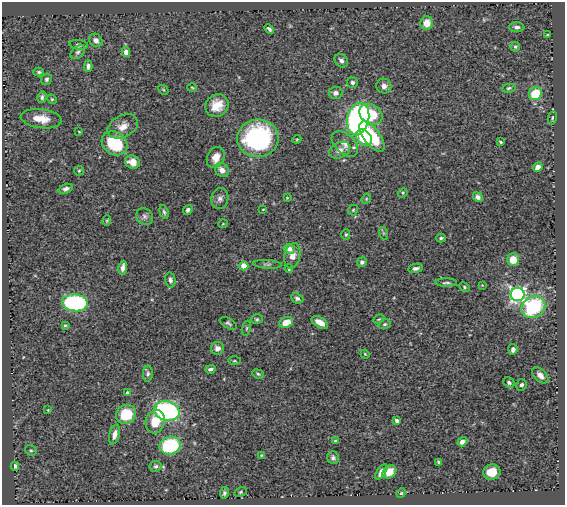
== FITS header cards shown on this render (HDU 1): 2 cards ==
NAXIS1  =                  563
NAXIS2  =                  503

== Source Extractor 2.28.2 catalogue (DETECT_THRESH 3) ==
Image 563 x 503 px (HDU 1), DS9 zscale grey, 1 PNG px = 1 image px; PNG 567 x 507 px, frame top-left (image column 1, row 503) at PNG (2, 2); each listed source drawn as its Kron ellipse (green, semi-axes under 4 px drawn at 4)
Background 0.573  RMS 0.02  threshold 0.0599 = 3 sigma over >= 5 px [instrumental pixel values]
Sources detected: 115; all 115 listed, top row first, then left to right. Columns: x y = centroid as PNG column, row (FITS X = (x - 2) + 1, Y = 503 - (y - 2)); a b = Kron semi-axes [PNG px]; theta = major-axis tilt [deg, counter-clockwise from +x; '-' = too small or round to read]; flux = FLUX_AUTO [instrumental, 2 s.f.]
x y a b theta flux
427 23 6 6 - 16
517 27 7 5 -3 3.8
269 29 5 3 - 2.9
547 35 3 2 - 1.4
96 40 7 6 - 5.6
79 45 9 4 -6 3
515 47 5 4 - 2.2
78 52 8 5 43 3.3
126 52 5 4 - 5.8
341 61 7 6 - 4.6
88 66 5 4 - 3.6
39 72 5 4 - 2.1
46 79 6 5 - 3.1
352 83 5 5 - 2.7
384 86 7 7 - 6.9
192 87 4 3 - 1.2
509 88 7 4 12 2.4
163 90 5 3 - 1.3
336 93 7 6 - 5.3
535 94 7 6 - 40
42 97 6 4 75 2.9
52 99 5 4 - 1.7
217 105 12 11 - 21
371 114 12 9 -32 37
552 118 7 4 80 2.1
41 119 20 9 -7 20
358 119 16 11 76 420
123 126 16 11 28 13
79 132 3 2 - 0.95
372 137 18 8 -53 59
258 138 20 19 - 180
364 138 9 7 -47 39
297 139 4 3 - 1.3
501 142 3 2 - 1.6
114 143 13 11 -37 70
345 144 16 9 -44 10
340 150 11 7 25 7.3
216 157 11 8 62 14
132 162 8 6 -18 13
538 167 5 4 - 9.5
222 170 8 6 -47 8.6
79 171 5 5 - 1.7
66 189 7 4 19 4.4
403 193 5 4 - 1.6
478 197 5 4 - 5.1
220 198 10 8 79 6.1
287 198 4 3 - 1.1
366 199 5 4 - 1.8
263 209 4 2 - 0.93
188 210 5 4 - 4.1
353 210 5 5 - 1.8
164 212 7 4 -73 2.7
144 217 9 8 - 4.5
107 220 5 3 - 1.4
223 224 5 3 - 1
383 233 6 4 -72 1.8
346 235 5 4 - 1.9
441 238 4 3 - 2.1
289 249 5 5 - 7.5
292 256 13 8 78 10
513 259 6 6 - 21
362 262 5 4 - 3.3
267 264 14 3 -4 2.9
244 266 4 4 - 24
123 268 7 4 80 6.3
416 268 8 4 9 4.1
289 269 4 3 - 1.6
170 280 7 5 -77 4.2
446 283 11 3 0 3
482 285 3 3 - 0.88
464 287 6 4 -30 2
518 294 7 6 - 390
297 298 6 5 - 3.5
75 303 13 8 -5 190
533 307 12 10 33 110
257 319 6 5 - 2.1
379 319 6 3 27 1.6
286 322 7 5 24 20
320 322 9 5 -30 12
228 323 9 5 -29 2.7
385 324 6 4 17 2.4
65 325 4 3 - 1.4
246 328 8 4 81 1.6
217 348 6 6 - 6.4
513 349 5 4 - 4.2
365 354 5 4 - 1.5
234 361 6 3 0 1.6
211 369 5 3 - 3.1
148 374 8 5 88 3
258 374 6 4 -22 2
540 375 10 6 -44 7.5
509 382 6 5 - 3.4
522 385 6 5 - 3.4
128 393 4 4 - 5.8
48 410 3 3 - 0.95
167 411 13 9 -13 220
126 414 10 9 - 44
397 421 4 3 - 4.4
155 422 12 9 76 30
114 434 10 5 75 7.4
335 440 4 3 - 1.3
462 442 5 4 - 6.5
170 445 11 9 15 94
31 450 6 5 - 2
261 455 3 3 - 1.2
333 458 6 6 - 3.4
438 462 4 3 - 1.9
15 466 4 4 - 4
156 466 6 5 - 3
381 472 9 4 55 7.3
389 472 7 5 42 14
492 472 9 7 12 17
240 492 6 4 28 2
224 493 6 4 80 3.2
401 493 5 4 - 1.4